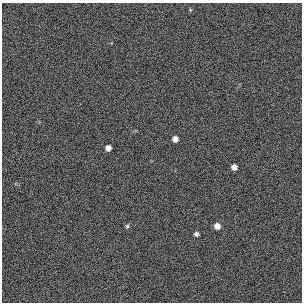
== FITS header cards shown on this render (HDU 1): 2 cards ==
NAXIS1  =                  300 / length of original image axis
NAXIS2  =                  300 / length of original image axis

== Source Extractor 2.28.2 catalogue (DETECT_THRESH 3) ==
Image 300 x 300 px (HDU 1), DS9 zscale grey, 1 PNG px = 1 image px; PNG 304 x 304 px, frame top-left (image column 1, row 300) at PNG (2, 3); no overlay
Background 385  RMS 67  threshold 200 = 3 sigma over >= 5 px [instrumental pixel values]
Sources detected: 6; all 6 listed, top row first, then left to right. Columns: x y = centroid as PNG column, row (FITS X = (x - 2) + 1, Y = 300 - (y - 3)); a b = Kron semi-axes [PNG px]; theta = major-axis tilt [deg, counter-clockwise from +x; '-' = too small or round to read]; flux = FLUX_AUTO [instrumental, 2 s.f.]
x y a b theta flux
175 139 5 5 - 23000
108 148 5 5 - 23000
234 167 5 5 - 24000
127 226 6 5 - 7100
217 226 6 6 - 27000
196 234 4 4 - 11000